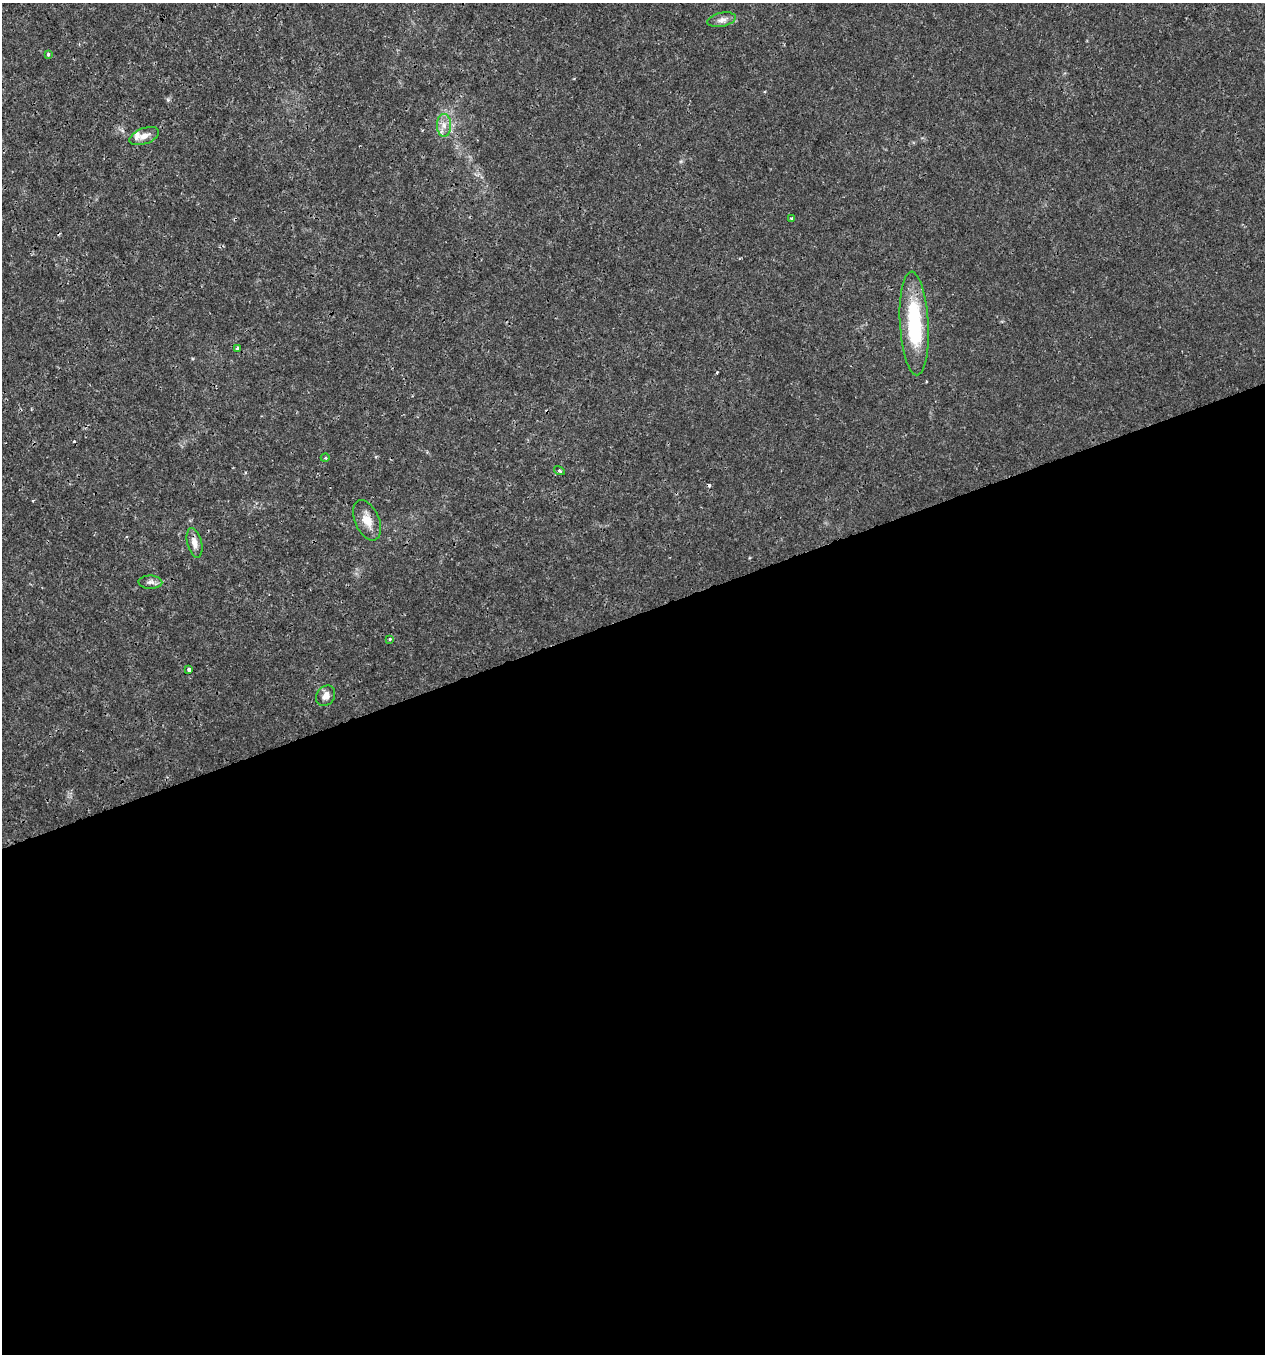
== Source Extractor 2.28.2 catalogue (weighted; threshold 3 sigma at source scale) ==
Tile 15 of 4 x 4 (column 3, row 4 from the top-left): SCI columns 2645-3907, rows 1-1352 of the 5236 x 5408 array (HDU 1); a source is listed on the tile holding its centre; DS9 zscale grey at full resolution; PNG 1267 x 1356 px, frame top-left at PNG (2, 3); each listed source drawn as its Kron ellipse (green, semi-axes under 4 px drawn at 4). Shown black and unused: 55% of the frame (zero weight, under 3 of 4 exposures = <1% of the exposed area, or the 3 px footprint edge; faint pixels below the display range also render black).
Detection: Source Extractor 2.28.2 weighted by HDU 2 'WHT'; one run over the whole footprint, this tile lists its part. Background 0.00101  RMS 9.7e-04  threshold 0.00435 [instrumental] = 3 sigma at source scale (4.5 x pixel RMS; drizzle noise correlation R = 1.50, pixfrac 1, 0.0396/0.0396 arcsec/px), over >= 5 px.
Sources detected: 18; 2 cosmic-ray / hot-pixel residue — neither listed nor drawn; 1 inside a brighter listed object's ellipse — not listed separately; the other 15 listed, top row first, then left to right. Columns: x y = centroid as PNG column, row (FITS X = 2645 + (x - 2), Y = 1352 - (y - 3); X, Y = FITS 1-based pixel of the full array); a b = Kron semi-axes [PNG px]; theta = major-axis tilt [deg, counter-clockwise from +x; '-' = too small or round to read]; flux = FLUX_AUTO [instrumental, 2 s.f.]
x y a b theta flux
721 20 14 7 12 0.51
48 54 3 3 - 0.2
444 125 11 7 -90 0.65
144 136 15 8 21 0.74
792 218 3 3 - 0.2
914 323 52 14 -87 8.2
237 348 4 3 - 0.27
325 458 4 3 - 0.1
559 471 5 4 - 0.16
367 520 21 12 -66 1.3
194 543 15 7 -76 0.72
150 582 12 6 -1 0.38
390 639 4 3 - 0.099
189 669 3 3 - 0.28
326 696 11 9 56 0.66